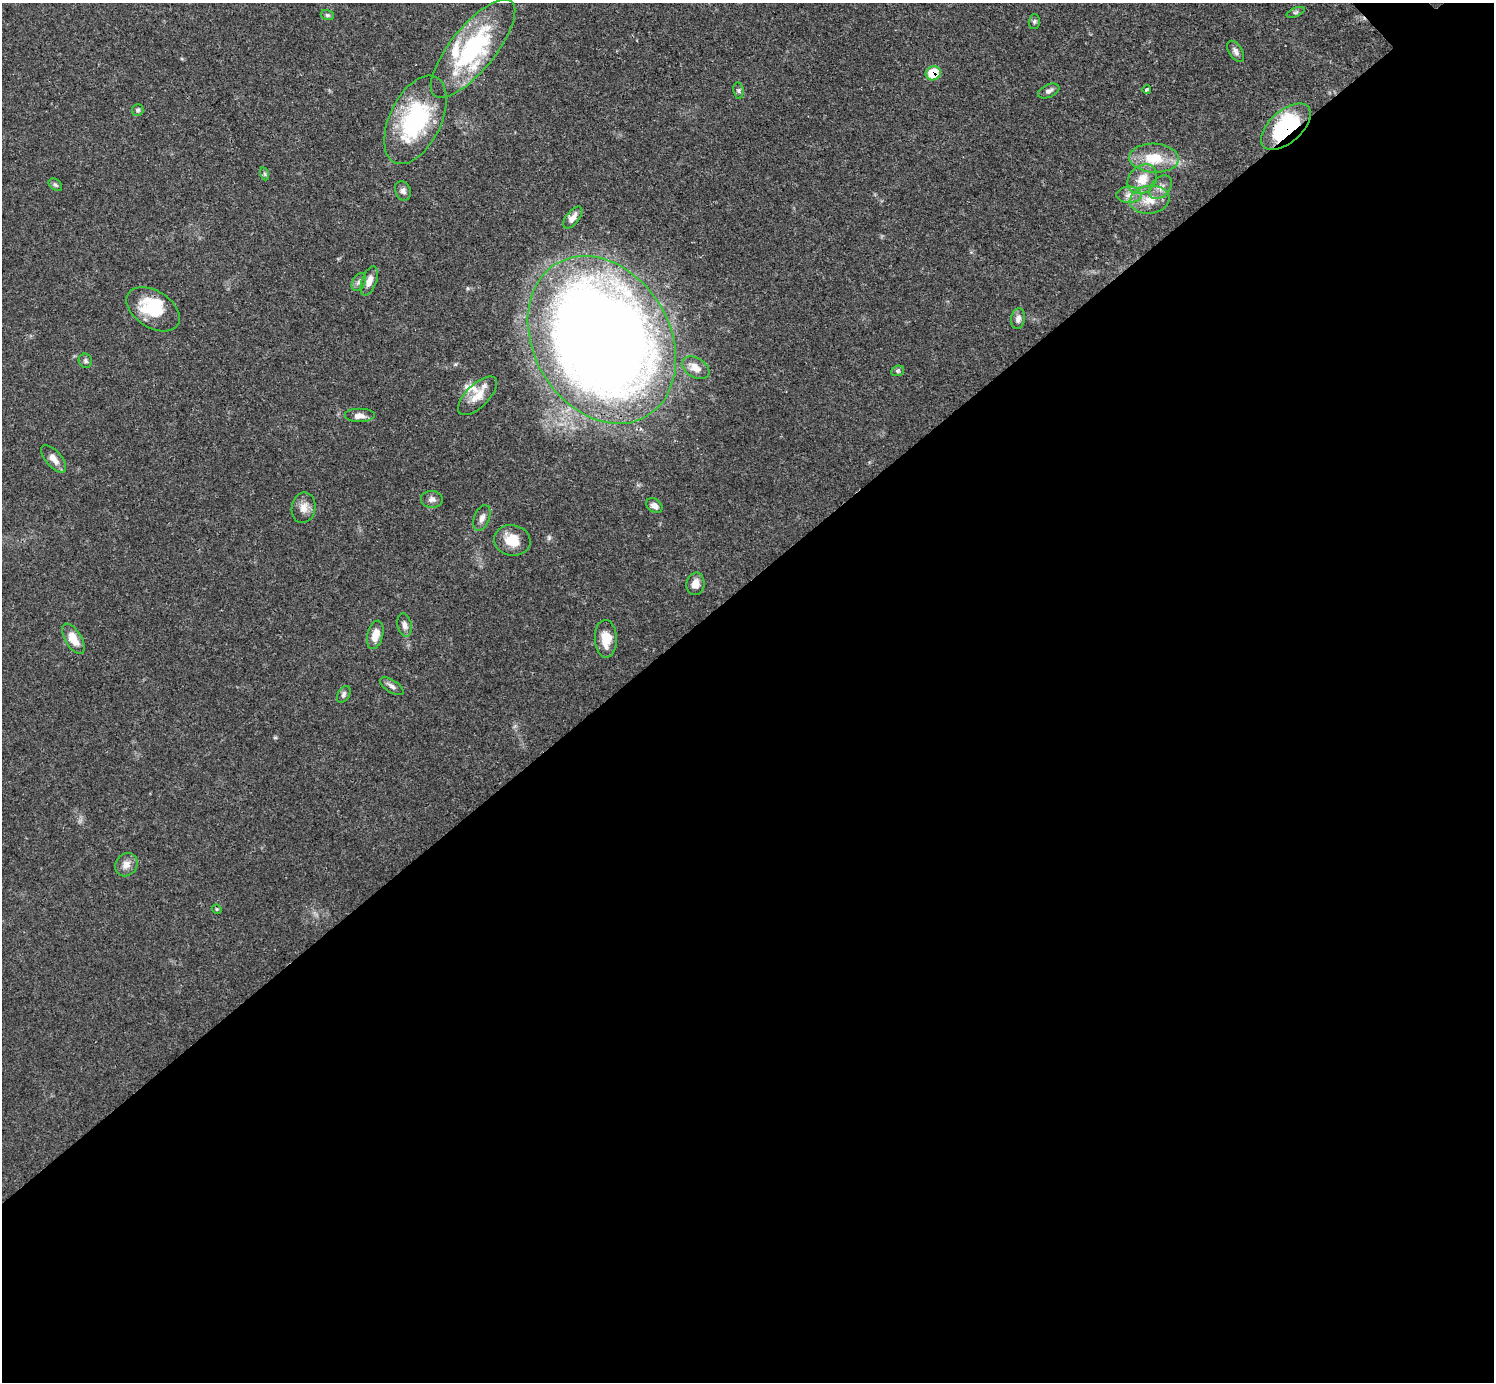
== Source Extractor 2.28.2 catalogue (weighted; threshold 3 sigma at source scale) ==
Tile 15 of 4 x 4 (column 3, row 4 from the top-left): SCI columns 2988-4479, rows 154-1533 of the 5972 x 5970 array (HDU 1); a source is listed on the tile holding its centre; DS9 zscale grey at full resolution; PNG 1496 x 1384 px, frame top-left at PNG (2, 3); each listed source drawn as its Kron ellipse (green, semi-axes under 4 px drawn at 4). Shown black and unused: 58% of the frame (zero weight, under 3 of 4 exposures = <1% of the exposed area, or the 3 px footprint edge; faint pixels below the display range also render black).
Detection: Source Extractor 2.28.2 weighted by HDU 2 'WHT'; one run over the whole footprint, this tile lists its part. Background 0.0571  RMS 0.0031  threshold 0.0141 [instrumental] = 3 sigma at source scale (4.5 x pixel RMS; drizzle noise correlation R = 1.50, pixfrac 1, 0.05/0.05 arcsec/px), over >= 5 px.
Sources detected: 51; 5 inside a brighter listed object's ellipse — not listed separately; the other 46 listed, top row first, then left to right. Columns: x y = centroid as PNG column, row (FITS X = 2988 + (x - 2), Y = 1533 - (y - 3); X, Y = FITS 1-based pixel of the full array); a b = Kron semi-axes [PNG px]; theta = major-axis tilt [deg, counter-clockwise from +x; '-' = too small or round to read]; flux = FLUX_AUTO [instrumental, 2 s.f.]
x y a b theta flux
1296 12 9 4 21 0.66
327 15 7 5 -15 0.59
1034 21 7 5 88 0.63
473 49 61 22 51 41
1236 51 12 6 -57 1.3
933 73 7 7 - 7.2
1147 89 4 3 - 2.8
738 90 8 5 -83 0.67
1049 91 11 6 23 1.2
138 110 6 5 - 0.61
415 120 47 26 64 37
1286 127 30 16 42 32
1154 158 25 14 -2 9.4
265 174 6 4 -71 0.43
1142 179 16 13 46 5.2
55 185 7 5 -39 0.62
1161 187 13 9 49 2.2
403 191 10 7 -68 1.2
1129 195 12 8 1 2.2
1150 200 20 14 8 5.6
573 217 13 6 52 2.2
369 281 15 7 70 2.6
359 282 9 6 59 1.1
153 309 29 18 -32 13
1018 319 10 6 81 1.6
602 340 89 68 -59 650
85 361 7 6 - 0.72
696 368 15 9 -32 2.7
898 371 7 5 21 0.58
478 396 25 11 44 4.5
359 416 15 7 0 1.9
53 459 17 8 -49 2.6
432 499 11 8 -5 1.5
654 506 9 6 -36 1.4
304 508 15 12 80 3
482 518 13 7 69 1.7
512 540 18 15 -8 5.9
695 584 11 9 80 2.7
405 625 11 7 -77 1.6
375 635 14 7 76 3.5
73 639 17 8 -58 4.7
606 639 19 11 -88 5.6
392 686 13 6 -32 1.2
344 694 9 6 60 0.87
126 865 12 10 50 2.5
217 909 5 4 - 0.38
Overlapping masked pixels (flux is a lower limit): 3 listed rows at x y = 933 73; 1286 127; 602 340